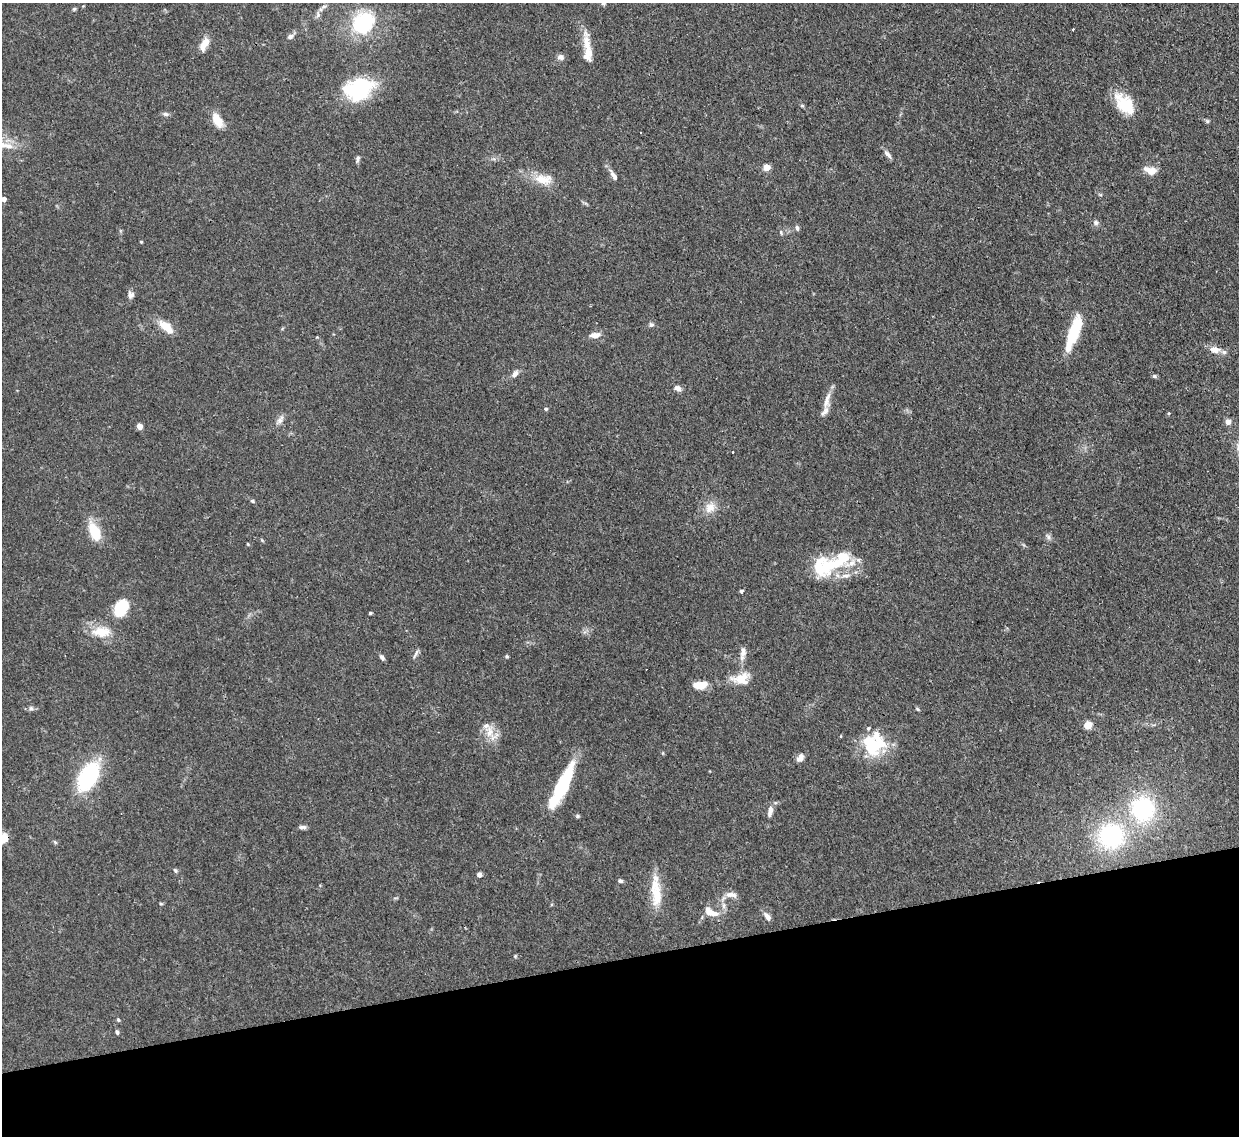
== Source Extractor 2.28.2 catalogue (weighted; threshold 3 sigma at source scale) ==
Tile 14 of 4 x 4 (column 2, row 4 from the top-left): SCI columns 1313-2549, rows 217-1350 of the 5105 x 5088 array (HDU 1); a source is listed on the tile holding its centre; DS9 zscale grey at full resolution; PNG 1241 x 1138 px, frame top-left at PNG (2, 3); no overlay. Shown black and unused: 16% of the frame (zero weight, under 3 of 4 exposures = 9% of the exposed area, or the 3 px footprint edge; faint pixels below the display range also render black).
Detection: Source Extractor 2.28.2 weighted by HDU 2 'WHT'; one run over the whole footprint, this tile lists its part. Background 0.146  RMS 0.0052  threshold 0.0234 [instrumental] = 3 sigma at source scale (4.5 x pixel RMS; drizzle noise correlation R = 1.50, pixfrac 1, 0.05/0.05 arcsec/px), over >= 5 px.
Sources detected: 100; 2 inside a brighter object's white glare — not listed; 12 inside a brighter listed object's ellipse — not listed separately; the other 86 listed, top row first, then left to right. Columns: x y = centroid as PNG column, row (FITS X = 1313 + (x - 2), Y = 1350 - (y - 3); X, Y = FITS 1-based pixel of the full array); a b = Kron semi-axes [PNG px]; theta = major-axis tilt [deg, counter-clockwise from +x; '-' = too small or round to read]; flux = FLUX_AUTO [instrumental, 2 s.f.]
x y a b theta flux
603 3 6 4 -1 0.81
324 7 9 5 36 1.6
74 9 5 4 - 0.75
318 15 8 6 71 1.8
363 23 11 9 40 72
1073 29 3 2 - 0.47
290 36 8 6 20 1.6
205 43 15 9 51 5.1
587 47 41 8 -79 9.2
560 57 9 7 -19 1.9
358 89 36 25 18 35
1124 104 27 15 -48 17
802 105 6 4 0 0.61
166 114 8 5 -3 1.4
217 120 18 9 -60 7.5
1207 121 6 5 - 0.81
2 145 20 9 -9 7.5
888 154 13 5 -44 2
358 159 8 5 79 1.3
766 167 5 4 - 10
1152 171 13 10 17 4.7
613 175 15 5 -58 2.6
543 179 25 14 -3 9.9
4 199 5 4 - 2.4
1096 223 8 6 -46 1.5
797 228 7 4 -75 1.2
781 232 6 4 -70 0.79
141 242 4 3 - 0.48
130 295 9 8 - 2.2
651 325 7 6 - 1.2
166 327 16 8 -42 10
1074 331 36 11 72 21
595 335 13 7 8 3.8
1215 350 14 9 -5 4.3
515 374 9 6 54 2.2
1154 376 5 5 - 0.86
678 388 8 6 -32 2.4
826 402 15 7 69 4.3
546 409 4 4 - 0.74
280 420 15 6 56 2.7
1228 422 6 6 - 2.8
140 426 5 5 - 3.6
733 452 2 2 - 0.51
252 501 5 4 - 0.74
710 508 16 13 48 6.5
95 532 19 9 -68 17
1048 537 7 6 - 1.4
248 544 4 3 - 0.42
827 567 42 19 26 27
741 591 4 4 - 1.1
121 608 17 11 57 21
370 613 3 3 - 0.82
101 632 28 14 0 11
743 652 18 7 83 3.4
416 654 15 2 63 1.2
507 656 5 4 - 0.68
382 657 7 5 -56 1.5
741 678 24 14 8 9.1
700 685 13 7 2 8.4
31 708 6 6 - 1.2
917 709 6 4 -37 0.68
1086 726 9 7 -71 3.3
489 732 19 10 83 7
874 746 33 24 27 25
800 758 11 7 55 2.7
88 777 22 12 60 75
563 785 38 11 65 41
1143 809 23 23 - 54
770 811 13 6 78 3.2
577 816 5 4 - 0.82
302 827 10 5 0 1.6
1111 836 22 21 - 57
3 839 15 8 48 6
55 842 6 4 -45 0.71
175 870 7 4 -54 0.79
479 875 5 5 - 2
620 881 6 5 - 1.2
657 895 33 14 87 14
731 895 16 7 -7 3.4
161 904 5 4 - 0.63
723 906 10 5 90 2.1
710 912 21 9 -27 6.4
767 917 11 6 -54 2.7
515 956 5 4 - 0.57
118 1020 5 4 - 0.65
117 1032 6 4 -74 0.91
Overlapping masked pixels (flux is a lower limit): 1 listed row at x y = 3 839
Isophote crosses this tile's border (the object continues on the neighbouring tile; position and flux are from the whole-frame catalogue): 2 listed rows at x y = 2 145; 3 839